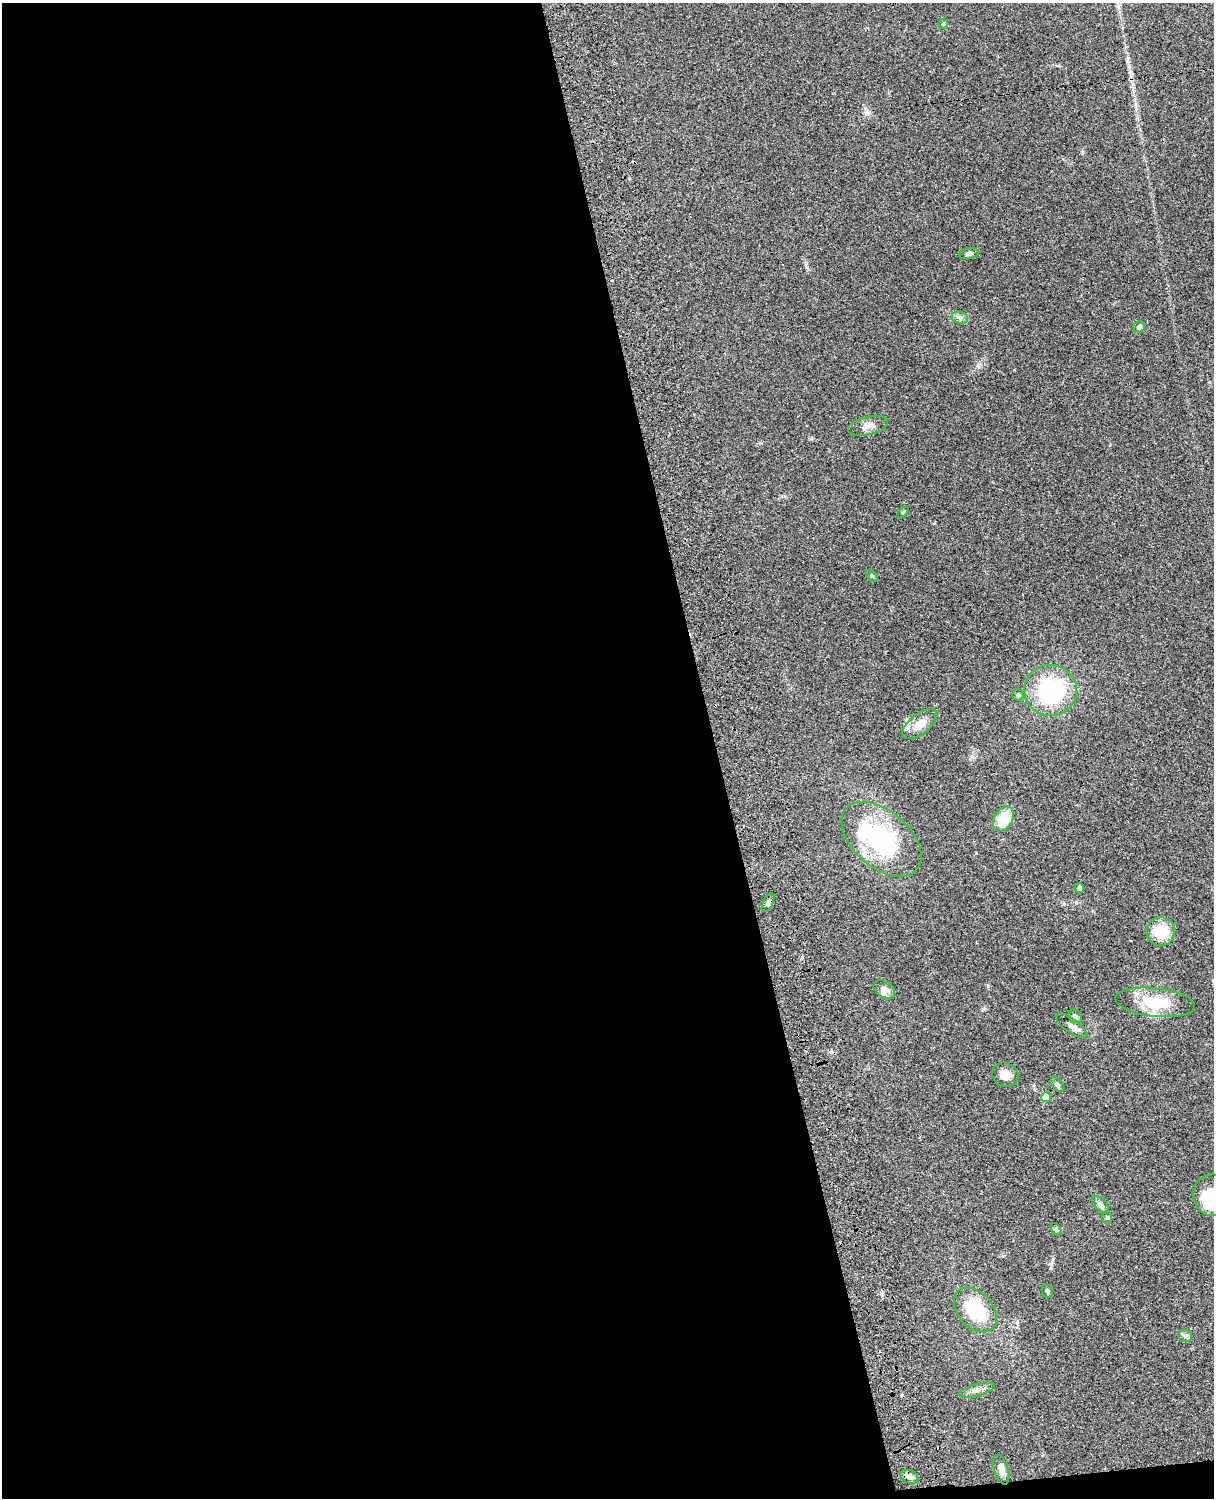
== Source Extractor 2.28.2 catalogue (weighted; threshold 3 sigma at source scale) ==
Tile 9 of 4 x 3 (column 1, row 3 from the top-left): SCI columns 122-1333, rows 277-1772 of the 5087 x 4926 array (HDU 1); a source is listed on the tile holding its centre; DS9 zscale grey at full resolution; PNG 1216 x 1500 px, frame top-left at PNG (2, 3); each listed source drawn as its Kron ellipse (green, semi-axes under 4 px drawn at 4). Shown black and unused: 59% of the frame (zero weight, under 3 of 4 exposures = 6% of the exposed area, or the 3 px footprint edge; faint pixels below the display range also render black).
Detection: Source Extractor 2.28.2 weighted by HDU 2 'WHT'; one run over the whole footprint, this tile lists its part. Background 0.0965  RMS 0.0063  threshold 0.0283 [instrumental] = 3 sigma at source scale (4.5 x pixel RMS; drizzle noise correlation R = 1.50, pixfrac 1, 0.05/0.05 arcsec/px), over >= 5 px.
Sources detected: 39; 2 inside a brighter object's white glare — neither listed nor drawn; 5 inside a brighter listed object's ellipse — not listed separately; the other 32 listed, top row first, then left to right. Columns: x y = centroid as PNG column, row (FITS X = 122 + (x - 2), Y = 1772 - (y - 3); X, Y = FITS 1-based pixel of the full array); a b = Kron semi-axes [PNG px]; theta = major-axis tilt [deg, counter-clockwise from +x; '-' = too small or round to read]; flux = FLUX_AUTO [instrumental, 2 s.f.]
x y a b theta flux
943 24 5 5 - 0.9
969 254 10 5 11 1.6
960 318 8 5 -16 1.9
1139 327 6 5 - 2.1
868 426 20 9 12 4.8
903 512 6 4 44 0.86
872 576 7 4 -45 0.74
1051 690 26 25 - 59
1018 695 6 5 - 1.2
920 724 20 10 38 7.4
1003 819 13 9 59 19
881 839 47 28 -41 65
1079 888 5 4 - 1.2
768 903 10 5 62 1.7
1161 931 14 14 - 18
884 989 12 7 -32 3.3
1155 1002 40 14 -6 22
1075 1016 7 6 - 1.7
1071 1026 19 7 -36 3.1
1005 1075 13 12 - 5.3
1057 1085 8 5 -50 1.4
1046 1097 5 5 - 10
1212 1195 21 19 -84 15
1100 1205 10 6 -45 2
1107 1217 6 5 - 0.94
1056 1229 7 4 -56 0.95
1047 1291 7 5 -66 1.2
975 1310 25 17 -48 34
1185 1336 7 6 - 1.5
977 1390 19 6 14 3.3
1001 1470 15 7 -73 4.1
909 1477 10 6 -21 2.4
Isophote crosses this tile's border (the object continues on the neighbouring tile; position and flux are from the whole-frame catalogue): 1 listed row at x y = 1212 1195
Unlisted compact peaks at least as high as the median listed source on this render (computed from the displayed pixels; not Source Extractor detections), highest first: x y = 988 986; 1082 152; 802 958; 807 267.